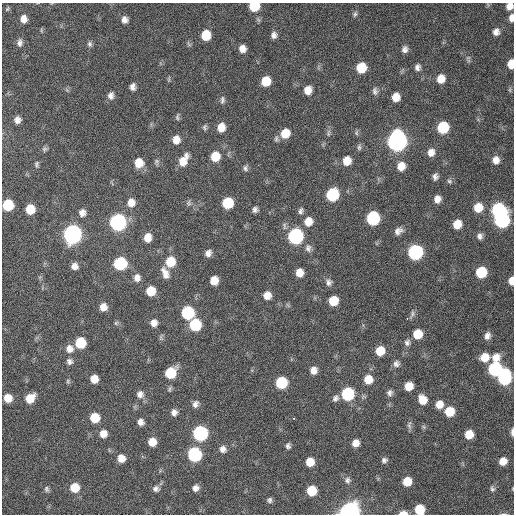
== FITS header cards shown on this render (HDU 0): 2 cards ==
NAXIS1  =                  512 / Axis length
NAXIS2  =                  512 / Axis length

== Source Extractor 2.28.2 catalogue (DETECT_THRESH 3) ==
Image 512 x 512 px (HDU 0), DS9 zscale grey, 1 PNG px = 1 image px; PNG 516 x 516 px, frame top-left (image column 1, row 512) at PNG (2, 3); no overlay
Background 109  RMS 11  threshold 32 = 3 sigma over >= 5 px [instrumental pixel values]
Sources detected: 161; all 161 listed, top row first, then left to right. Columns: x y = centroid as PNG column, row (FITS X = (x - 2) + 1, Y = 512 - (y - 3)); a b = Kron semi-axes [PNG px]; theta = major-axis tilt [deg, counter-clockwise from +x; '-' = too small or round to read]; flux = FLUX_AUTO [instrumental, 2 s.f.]
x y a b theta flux
254 6 8 7 - 22000
509 6 7 6 - 5400
7 9 6 4 60 920
355 14 7 5 71 1500
511 18 9 5 85 4100
23 19 8 6 -85 5100
124 20 8 7 - 3600
41 30 6 3 -72 830
496 32 9 8 - 3900
206 35 8 7 - 17000
274 35 8 6 83 3100
20 43 10 7 87 2800
90 44 8 6 -87 1800
242 49 7 6 - 4900
405 49 8 7 - 3000
468 58 6 6 - 1600
511 64 8 5 86 9800
417 67 9 7 77 2900
361 68 8 7 - 21000
169 79 8 3 77 940
441 79 9 8 - 8700
266 81 8 7 - 14000
132 87 7 5 81 3300
308 90 8 7 - 7000
510 90 8 4 -90 1200
375 91 10 7 -84 2600
111 96 9 7 88 3300
396 97 7 7 - 8200
222 100 10 5 87 1900
177 117 9 4 83 1400
17 120 7 7 - 4100
205 127 8 6 -80 1500
221 127 8 7 - 8100
443 127 9 8 - 35000
285 133 9 8 - 13000
328 133 11 5 85 2000
356 133 8 5 74 1300
276 139 8 6 -90 1800
176 140 9 8 - 6300
397 141 10 9 - 450000
359 147 9 5 84 1700
44 149 7 6 - 1500
431 152 9 8 - 5200
215 156 9 8 - 14000
183 160 14 8 61 9600
496 160 9 8 - 5600
347 161 9 8 - 9700
156 162 8 6 -86 1700
139 163 9 8 - 12000
36 164 8 5 -87 1500
401 166 10 8 76 7800
245 168 8 6 -76 2000
435 177 7 6 - 2600
449 181 8 6 -32 1600
332 195 9 8 - 49000
437 199 8 7 - 4700
131 203 9 8 - 6900
189 203 7 6 - 1900
228 203 8 8 - 29000
8 205 8 7 - 32000
478 207 9 9 - 12000
30 209 8 7 - 15000
255 210 6 6 - 2400
498 210 9 8 - 93000
301 211 8 6 73 2100
82 213 9 8 - 4000
373 218 9 8 - 74000
502 220 9 8 - 120000
308 221 10 9 - 8500
118 222 9 8 - 200000
457 224 8 7 - 11000
398 231 10 7 26 3800
72 234 9 8 - 340000
295 236 9 8 - 140000
480 236 8 7 - 2800
147 238 9 7 84 7300
308 248 11 8 -83 3200
415 252 9 8 - 110000
208 253 7 6 - 3600
170 262 9 8 - 18000
120 263 8 8 - 56000
74 266 7 7 - 4100
481 272 8 8 - 29000
165 273 14 7 -68 6100
299 273 8 7 - 7800
137 278 9 8 - 4300
214 280 7 7 - 9100
511 281 7 5 88 6900
329 282 10 8 -80 3000
151 291 8 7 - 14000
267 295 8 7 - 6400
333 301 8 7 - 15000
103 307 8 7 - 6400
188 313 8 8 - 58000
412 314 12 5 66 2000
407 319 3 2 - 6300
116 323 7 5 46 1200
154 323 8 7 - 4600
195 325 8 8 - 41000
418 334 8 8 - 14000
487 336 9 7 75 3900
407 342 9 8 - 2700
80 343 8 7 - 27000
69 349 10 9 - 5500
380 351 8 7 - 13000
484 357 10 8 -11 11000
496 358 10 9 - 7800
69 361 8 8 - 2600
396 364 8 8 - 2800
495 369 9 8 - 82000
313 370 7 7 - 5300
171 373 9 7 52 29000
504 377 11 8 83 90000
94 379 7 6 - 8600
368 379 9 8 - 10000
68 381 6 5 - 1200
281 383 8 8 - 41000
409 386 7 7 - 10000
170 389 9 4 61 1200
390 393 7 7 - 2500
140 394 9 9 - 4000
347 394 8 8 - 62000
8 398 7 7 - 10000
30 398 9 7 43 13000
335 398 9 7 57 2700
422 400 9 8 - 10000
195 404 9 7 65 3100
439 404 8 7 - 7700
174 412 7 6 - 3400
449 412 8 8 - 17000
95 418 8 7 - 17000
294 418 3 3 - 2500
140 422 7 6 - 3700
409 425 12 5 89 2000
424 427 7 4 -71 1100
512 432 9 3 89 2900
200 433 8 8 - 130000
103 434 8 7 - 6400
469 434 7 7 - 11000
152 442 7 7 - 9100
356 443 7 6 - 5600
288 446 7 5 -86 2100
223 449 8 8 - 3700
194 454 8 8 - 92000
121 458 7 7 - 7500
384 460 7 6 - 2300
503 461 7 7 - 7500
310 462 7 7 - 11000
347 480 9 8 - 2500
407 481 8 7 - 13000
75 488 8 8 - 15000
195 488 7 6 - 3600
47 489 8 6 -76 1700
156 489 8 7 - 2600
492 489 8 6 -72 1800
312 491 7 7 - 19000
269 500 7 6 - 1800
419 509 8 8 - 19000
350 512 9 7 10 420000
403 513 8 4 1 6600
503 514 7 3 0 990
At the frame edge (FLAGS 8, measured only in part): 11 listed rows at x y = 254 6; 509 6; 511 18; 511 64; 8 205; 511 281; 512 432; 419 509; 350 512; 403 513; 503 514